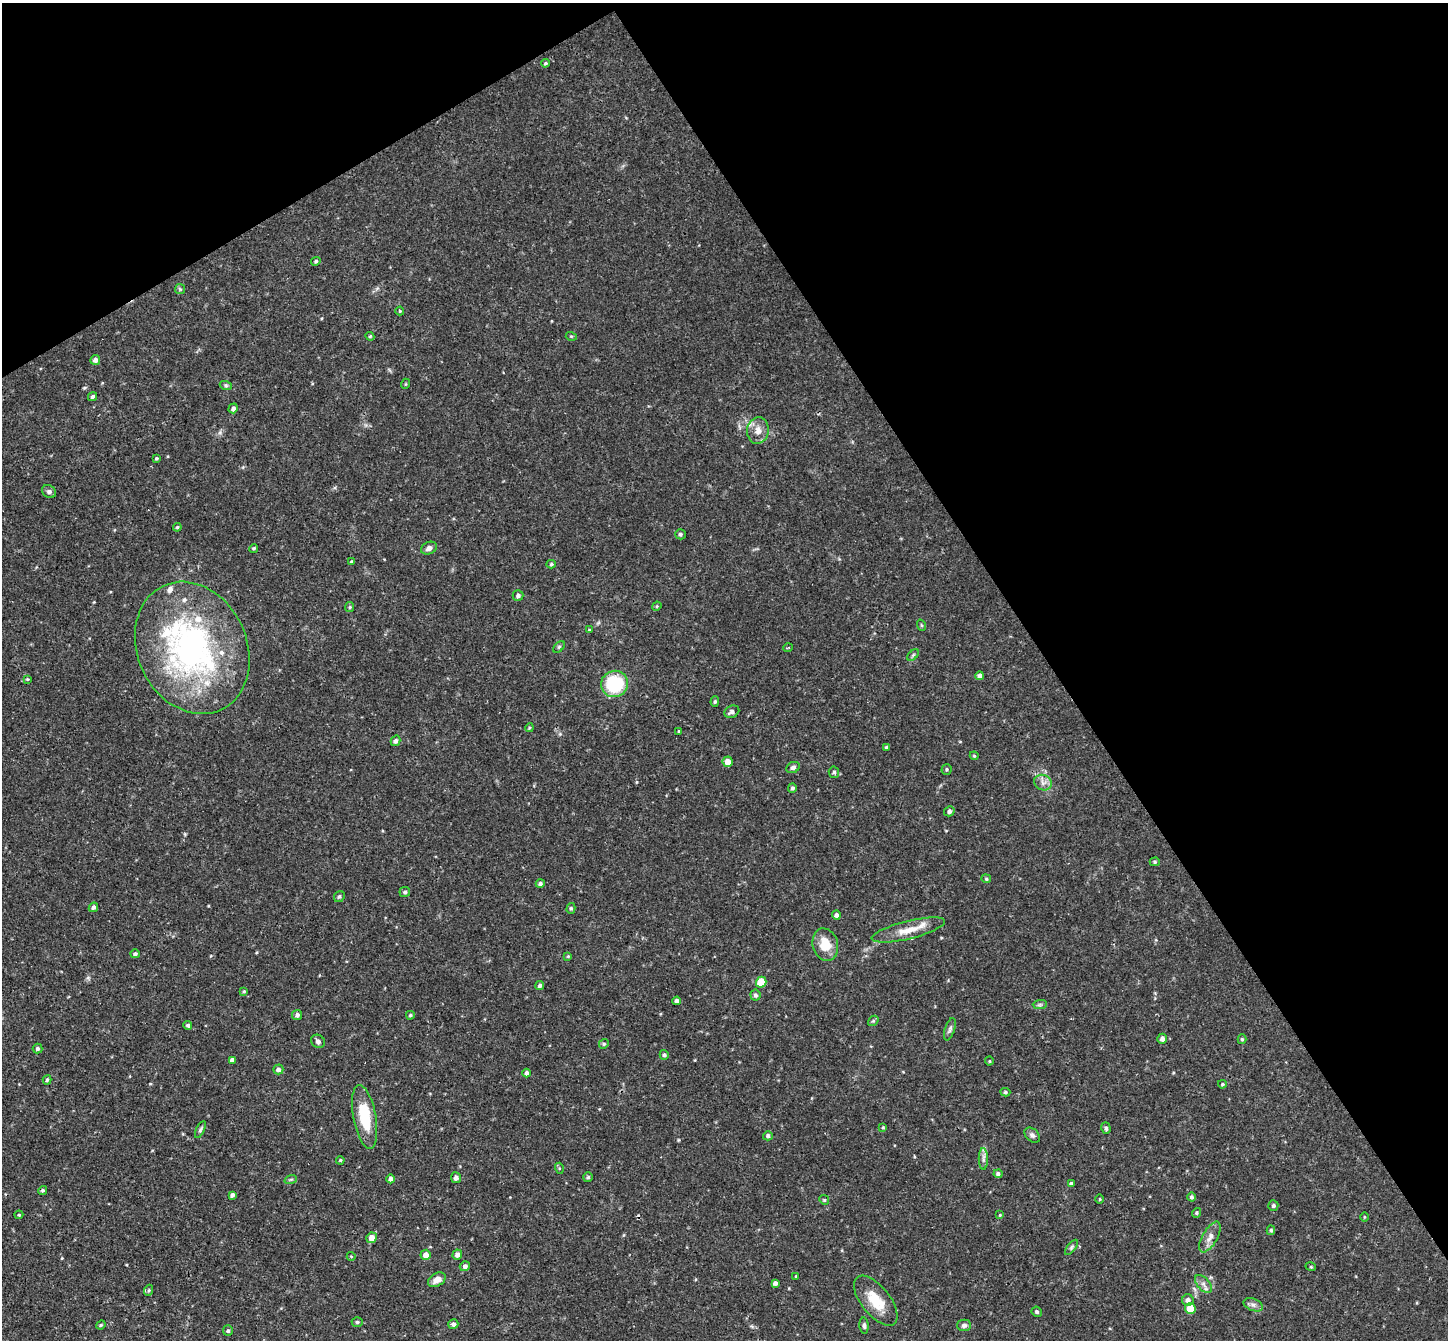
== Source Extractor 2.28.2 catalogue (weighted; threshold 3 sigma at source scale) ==
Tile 3 of 4 x 4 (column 3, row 1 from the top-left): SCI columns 2949-4394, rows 4341-5678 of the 5893 x 5868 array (HDU 1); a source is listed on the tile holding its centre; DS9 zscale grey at full resolution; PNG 1450 x 1342 px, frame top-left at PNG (2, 3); each listed source drawn as its Kron ellipse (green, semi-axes under 4 px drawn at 4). Shown black and unused: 33% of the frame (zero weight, under 3 of 4 exposures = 6% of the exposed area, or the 3 px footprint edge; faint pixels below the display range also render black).
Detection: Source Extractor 2.28.2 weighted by HDU 2 'WHT'; one run over the whole footprint, this tile lists its part. Background 0.032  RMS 0.0031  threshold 0.0139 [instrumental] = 3 sigma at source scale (4.5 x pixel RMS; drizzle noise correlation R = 1.50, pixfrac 1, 0.05/0.05 arcsec/px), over >= 5 px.
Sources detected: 141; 1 cosmic-ray / hot-pixel residue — neither listed nor drawn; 8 inside a brighter listed object's ellipse — not listed separately; the other 132 listed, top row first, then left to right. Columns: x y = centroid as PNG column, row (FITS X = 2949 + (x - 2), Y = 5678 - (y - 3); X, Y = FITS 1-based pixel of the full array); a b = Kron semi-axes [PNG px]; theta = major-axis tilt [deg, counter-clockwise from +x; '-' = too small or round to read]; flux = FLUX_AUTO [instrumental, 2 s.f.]
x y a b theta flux
545 63 4 3 - 0.39
316 261 5 4 - 0.57
180 289 5 5 - 0.47
400 311 4 4 - 0.33
370 336 4 4 - 0.39
571 336 5 3 - 0.3
95 360 5 4 - 1.1
405 384 5 3 - 0.26
226 386 6 4 -19 0.5
92 396 5 4 - 0.59
233 408 5 4 - 1
758 431 13 11 82 2.7
156 458 3 3 - 0.41
49 492 7 6 - 0.75
177 527 4 4 - 0.39
680 534 5 5 - 0.62
254 548 4 4 - 0.47
429 548 8 6 24 1.4
351 562 4 4 - 0.54
551 564 5 4 - 0.46
518 595 5 5 - 0.86
657 606 5 3 - 0.33
350 607 5 4 - 0.42
921 625 6 3 -71 0.37
589 630 4 3 - 0.32
559 647 7 4 45 0.47
192 648 68 54 -65 87
788 648 4 3 - 0.26
913 655 7 4 45 0.46
980 676 4 4 - 0.99
27 679 4 3 - 0.3
614 684 13 13 - 17
715 701 5 4 - 0.45
732 712 8 6 25 0.95
529 728 4 3 - 0.3
679 731 4 3 - 0.27
395 741 5 4 - 1
886 747 4 3 - 0.33
974 756 4 3 - 0.35
728 762 5 5 - 3
793 767 7 5 24 0.83
947 769 5 5 - 0.46
834 772 6 5 - 0.62
1043 783 9 7 -25 1.7
792 788 4 4 - 0.62
949 811 5 5 - 0.87
1155 862 5 4 - 0.41
986 879 5 4 - 0.41
540 883 4 4 - 0.69
405 892 5 5 - 0.65
339 897 6 5 - 0.65
93 907 5 4 - 0.89
571 908 5 4 - 0.49
836 915 4 4 - 0.97
908 930 37 9 14 5.7
825 945 16 12 -73 6
135 954 4 4 - 0.69
568 956 4 4 - 0.29
761 982 5 5 - 8.4
540 986 5 4 - 0.73
244 991 4 4 - 0.31
755 995 5 5 - 0.77
677 1001 4 4 - 1
1040 1005 7 4 1 0.63
297 1015 5 5 - 0.94
410 1015 4 4 - 0.46
873 1021 6 4 41 0.42
188 1025 4 4 - 0.59
950 1029 12 5 73 0.88
1162 1039 5 4 - 1.1
1242 1039 5 4 - 0.41
318 1041 7 6 - 0.81
604 1044 5 4 - 0.47
38 1049 5 5 - 0.67
664 1055 5 4 - 0.56
232 1060 4 4 - 1
989 1061 4 4 - 0.32
278 1069 5 5 - 0.96
526 1073 4 4 - 0.76
47 1080 5 3 - 0.49
1222 1084 4 3 - 0.41
1005 1092 5 4 - 0.5
365 1117 32 11 -80 12
883 1127 4 3 - 0.26
1106 1128 6 4 -74 0.71
200 1130 9 3 65 0.59
1032 1135 9 6 -43 0.97
768 1136 5 4 - 0.67
983 1159 11 4 -89 1.1
340 1160 4 3 - 0.37
559 1168 5 3 - 0.34
998 1174 4 4 - 0.76
588 1177 5 5 - 0.54
456 1178 5 5 - 1.1
291 1179 6 4 19 0.46
391 1179 4 4 - 1
1071 1183 4 4 - 0.64
43 1190 4 4 - 0.58
232 1195 4 4 - 0.78
1191 1197 4 4 - 0.63
1100 1199 4 3 - 0.27
824 1200 5 4 - 0.4
1273 1206 5 5 - 0.64
1196 1213 5 4 - 0.49
19 1215 4 4 - 0.3
1000 1215 4 3 - 0.25
1364 1217 5 3 - 0.28
1271 1230 5 4 - 0.47
1210 1237 17 7 60 2.4
372 1238 5 5 - 2.4
1071 1247 9 4 51 0.58
426 1255 5 5 - 1.8
457 1255 5 4 - 1.3
351 1256 4 3 - 0.24
465 1266 5 5 - 1
1311 1267 5 3 - 0.28
796 1276 4 3 - 0.31
437 1280 10 6 31 2.3
775 1283 4 4 - 0.92
1203 1284 11 6 -48 1.5
149 1290 5 3 - 0.34
1188 1300 5 5 - 1.4
876 1301 30 14 -51 8.1
1253 1305 10 6 -21 1.2
1190 1308 5 5 - 7
1037 1312 5 4 - 0.53
357 1322 5 5 - 0.56
453 1324 5 4 - 1
101 1325 5 4 - 0.4
964 1325 7 6 - 0.95
864 1326 8 4 -85 0.7
228 1331 5 5 - 0.57